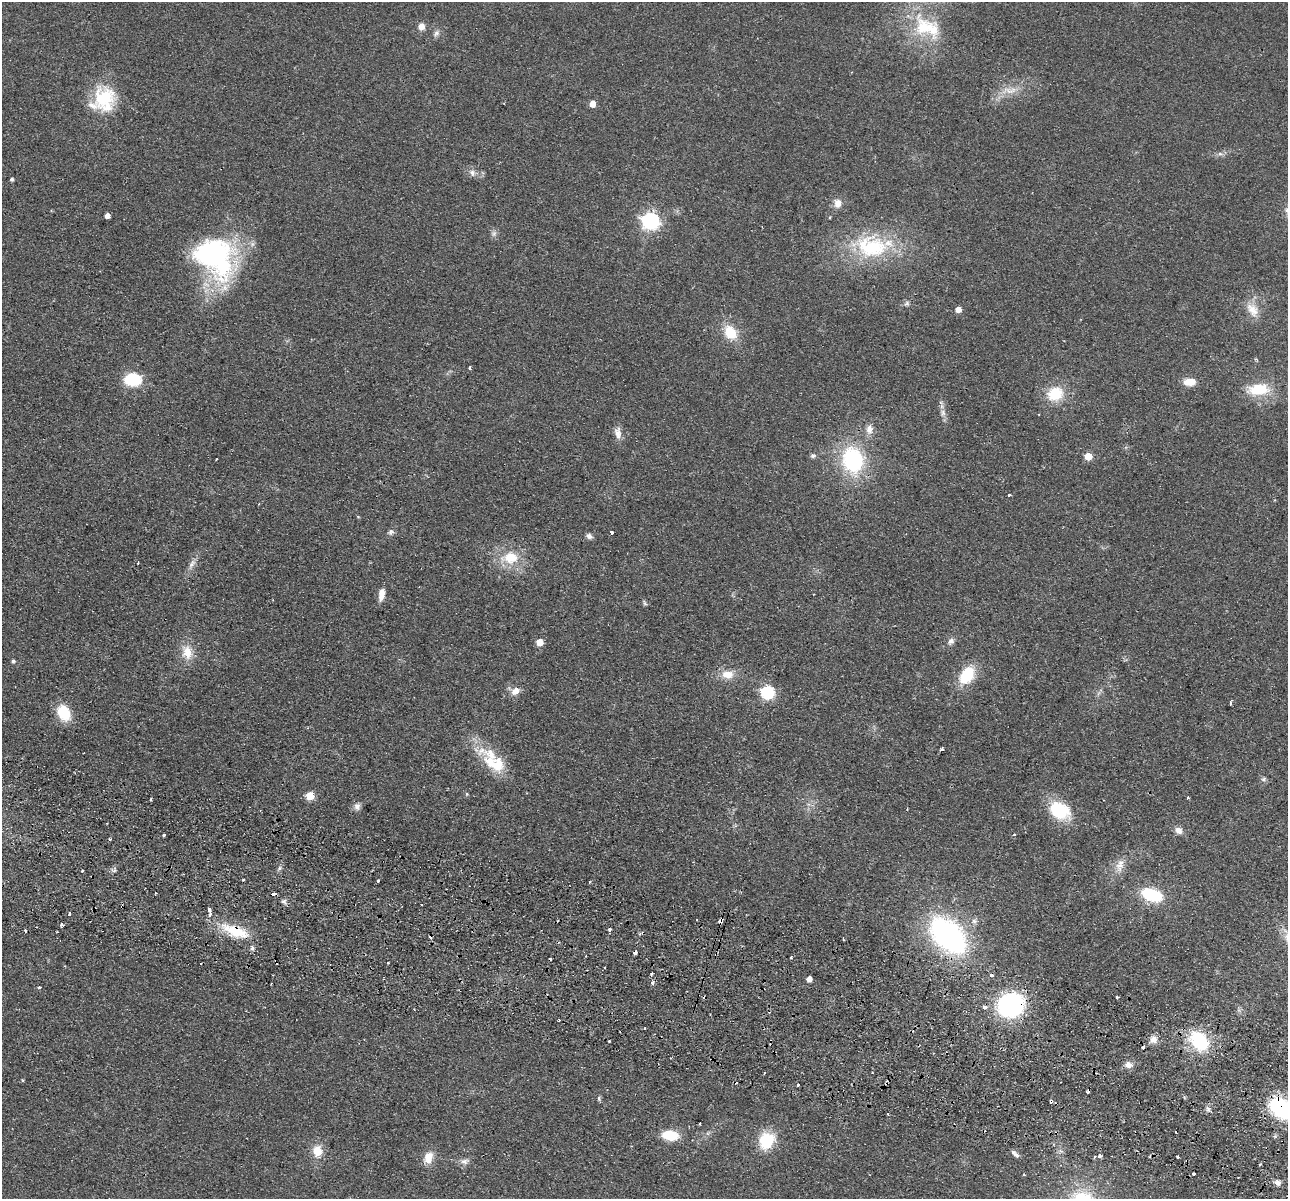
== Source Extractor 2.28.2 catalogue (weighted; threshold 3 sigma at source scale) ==
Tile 6 of 4 x 4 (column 2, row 2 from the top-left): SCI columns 1304-2589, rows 2578-3774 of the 5179 x 5279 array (HDU 1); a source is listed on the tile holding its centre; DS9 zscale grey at full resolution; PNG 1290 x 1201 px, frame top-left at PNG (2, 2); no overlay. Shown black and unused: <1% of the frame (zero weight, under 2 of 3 exposures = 3% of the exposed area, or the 3 px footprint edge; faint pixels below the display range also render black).
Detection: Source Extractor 2.28.2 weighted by HDU 2 'WHT'; one run over the whole footprint, this tile lists its part. Background 0.0944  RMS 0.01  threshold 0.0453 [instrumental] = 3 sigma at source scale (4.5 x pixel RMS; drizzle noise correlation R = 1.50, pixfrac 1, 0.05/0.05 arcsec/px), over >= 5 px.
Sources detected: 139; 2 inside a brighter object's white glare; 14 cosmic-ray / hot-pixel residue — not listed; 4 inside a brighter listed object's ellipse — not listed separately; the other 119 listed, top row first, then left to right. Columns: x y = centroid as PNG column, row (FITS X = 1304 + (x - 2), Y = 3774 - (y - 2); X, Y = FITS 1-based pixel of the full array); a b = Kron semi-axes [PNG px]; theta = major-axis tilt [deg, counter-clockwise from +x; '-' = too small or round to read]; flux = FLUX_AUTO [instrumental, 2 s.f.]
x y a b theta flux
421 26 8 7 - 7.3
923 27 42 25 -74 63
436 33 11 7 48 3.9
1009 90 25 9 2 13
104 99 33 27 -84 55
592 104 5 5 - 12
1220 154 7 4 -1 2.5
472 173 10 8 -51 4.7
12 179 3 3 - 1.9
837 203 11 10 - 7.9
107 216 4 4 - 6.1
830 217 4 3 - 0.76
650 221 7 7 - 340
494 234 8 8 - 3.2
871 247 45 32 -4 89
212 254 50 42 -13 180
907 303 7 6 - 2.5
958 309 5 5 - 8.6
1252 310 22 13 -54 14
730 332 16 13 -57 25
470 368 3 3 - 3.9
132 379 14 11 -2 50
1189 382 14 8 2 14
1258 389 24 13 5 35
1055 394 17 15 25 32
943 413 9 7 78 4.3
869 429 13 9 88 7.4
618 433 17 8 -87 7.1
813 456 7 6 - 2.5
1088 456 5 5 - 23
216 459 3 2 - 1
853 460 26 20 -80 96
1009 495 3 3 - 3.3
358 516 5 3 - 0.88
391 532 9 7 37 3.1
611 532 3 3 - 5.2
589 536 8 6 -22 3.7
510 557 20 14 1 29
138 563 2 2 - 0.81
192 564 17 6 60 6
381 594 14 6 80 9.2
645 603 8 4 -66 1.8
951 641 9 7 54 4.2
540 642 5 5 - 18
187 652 19 13 -82 17
13 661 5 4 - 2.2
727 674 16 11 0 14
967 675 18 12 57 40
515 691 11 8 36 8.3
767 692 8 6 -48 140
1230 703 5 3 - 2
64 713 16 12 -61 32
942 749 4 3 - 2.3
495 763 49 19 -39 43
1263 779 7 5 28 2
467 794 5 4 - 1.2
310 796 5 5 - 27
1188 798 3 3 - 3.2
150 799 3 2 - 1.3
357 806 9 8 - 4.7
907 809 3 2 - 0.81
1060 811 27 19 -30 45
1179 830 10 8 -46 5.6
164 835 3 3 - 2.1
1014 835 3 2 - 0.97
109 839 3 3 - 2
1120 865 21 10 71 11
279 868 9 5 58 2.3
115 870 6 4 70 1.8
243 880 3 2 - 1.4
378 881 3 2 - 1.7
589 882 3 2 - 1.2
1152 895 19 11 -18 56
284 902 8 4 -23 2.6
122 906 3 2 - 1
209 910 4 3 - 5.7
69 913 3 3 - 4
721 921 4 3 - 29
61 925 3 3 - 11
610 930 4 3 - 11
236 931 37 15 -21 36
948 935 35 22 -45 250
431 936 3 3 - 2.2
635 953 4 3 - 7.4
791 957 3 2 - 1.9
388 963 3 2 - 1.3
652 974 3 3 - 1.5
991 975 3 3 - 4
809 979 5 4 - 7.2
653 983 3 3 - 5.6
39 987 5 4 - 1
1117 997 3 3 - 4.1
1011 1005 18 16 28 190
985 1007 3 3 - 12
645 1028 3 2 - 1.3
1154 1039 10 9 - 7.1
609 1041 2 2 - 0.97
1199 1041 24 17 -47 59
1128 1065 10 8 -16 6.2
764 1073 3 2 - 1.3
798 1085 4 3 - 2.8
1088 1091 4 3 - 12
599 1098 7 5 79 1.8
1051 1101 4 4 - 2
1208 1108 7 5 -53 2.7
1284 1110 18 16 63 73
888 1114 3 2 - 0.91
699 1124 3 2 - 1.1
670 1135 15 8 -4 32
766 1141 15 13 66 45
317 1151 11 9 -83 17
1016 1155 9 6 -30 3.4
1099 1156 4 3 - 7.7
1178 1157 3 3 - 2
428 1158 17 11 74 12
465 1161 13 8 9 5
1260 1164 3 3 - 1.1
1194 1174 3 3 - 3.9
1278 1183 7 6 - 4.3
Overlapping masked pixels (flux is a lower limit): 10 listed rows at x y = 122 906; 721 921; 236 931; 431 936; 635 953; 1011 1005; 1199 1041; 1088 1091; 1051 1101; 1284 1110
Isophote crosses this tile's border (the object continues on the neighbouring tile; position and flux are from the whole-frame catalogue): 1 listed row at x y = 1284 1110